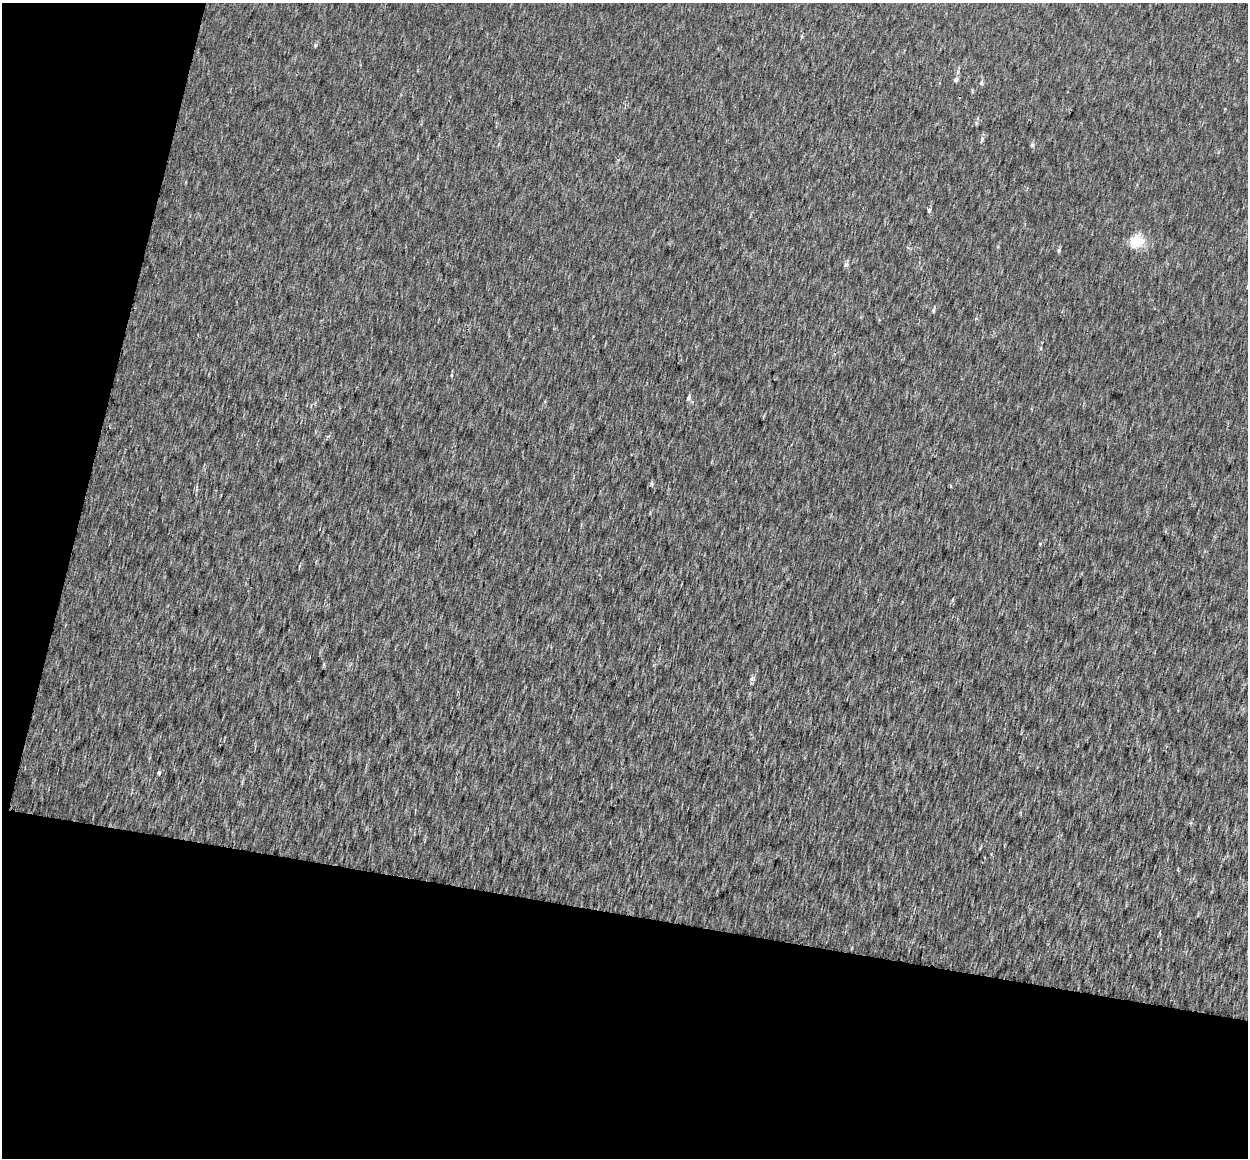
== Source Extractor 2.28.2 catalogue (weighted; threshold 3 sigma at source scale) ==
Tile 3 of 2 x 2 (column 1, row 2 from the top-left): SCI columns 1-1246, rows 131-1286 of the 2503 x 2587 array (HDU 1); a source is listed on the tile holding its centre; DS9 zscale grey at full resolution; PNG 1250 x 1160 px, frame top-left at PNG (2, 3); no overlay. Shown black and unused: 27% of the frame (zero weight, under 2 of 3 exposures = <1% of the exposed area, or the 3 px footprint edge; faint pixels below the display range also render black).
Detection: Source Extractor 2.28.2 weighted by HDU 2 'WHT'; one run over the whole footprint, this tile lists its part. Background 0.00302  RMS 0.0089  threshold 0.0398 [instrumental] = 3 sigma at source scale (4.5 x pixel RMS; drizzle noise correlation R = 1.50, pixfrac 1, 0.0396/0.0396 arcsec/px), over >= 5 px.
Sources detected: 17; all 17 listed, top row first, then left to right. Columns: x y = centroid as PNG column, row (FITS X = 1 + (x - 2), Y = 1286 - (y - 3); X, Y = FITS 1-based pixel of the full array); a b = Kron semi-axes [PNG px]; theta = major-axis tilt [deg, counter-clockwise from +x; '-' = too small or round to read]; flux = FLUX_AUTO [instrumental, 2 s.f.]
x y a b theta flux
316 45 5 3 - 1
956 79 5 5 - 2.3
981 83 6 5 - 1.6
982 140 6 4 71 1.5
1032 145 7 5 75 1.6
929 210 5 4 - 1.4
1136 242 19 17 19 15
1059 250 6 5 - 1.4
846 264 7 5 62 1.9
933 310 5 4 - 1.4
1041 348 5 3 - 0.91
451 375 5 3 - 0.89
688 397 7 5 67 1.8
651 483 5 5 - 1.4
950 486 3 3 - 1.2
752 678 6 5 - 1.8
159 773 4 4 - 1.1